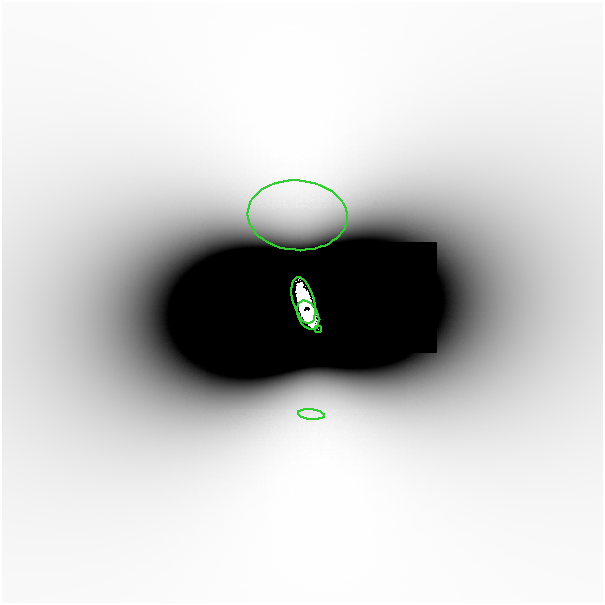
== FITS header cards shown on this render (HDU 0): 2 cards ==
NAXIS1  =                  601
NAXIS2  =                  601

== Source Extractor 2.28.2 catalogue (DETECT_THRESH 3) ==
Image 601 x 601 px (HDU 0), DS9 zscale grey, 1 PNG px = 1 image px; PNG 605 x 605 px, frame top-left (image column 1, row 601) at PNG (2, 2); each listed source drawn as its Kron ellipse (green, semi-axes under 4 px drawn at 4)
Background -3.60e-10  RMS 1.6e-10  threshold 4.70e-10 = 3 sigma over >= 5 px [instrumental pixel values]
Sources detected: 5; all 5 listed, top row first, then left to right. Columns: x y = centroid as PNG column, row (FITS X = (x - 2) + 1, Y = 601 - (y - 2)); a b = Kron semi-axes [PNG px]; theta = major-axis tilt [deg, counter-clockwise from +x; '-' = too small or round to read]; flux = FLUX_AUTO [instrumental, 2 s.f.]
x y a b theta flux
297 215 50 35 -4 5.2e-08
303 300 24 10 -74 6.8e+00
308 315 15 10 -64 3.0e+00
318 329 2 2 - 3.5e-04
311 414 13 5 -5 8.2e-08